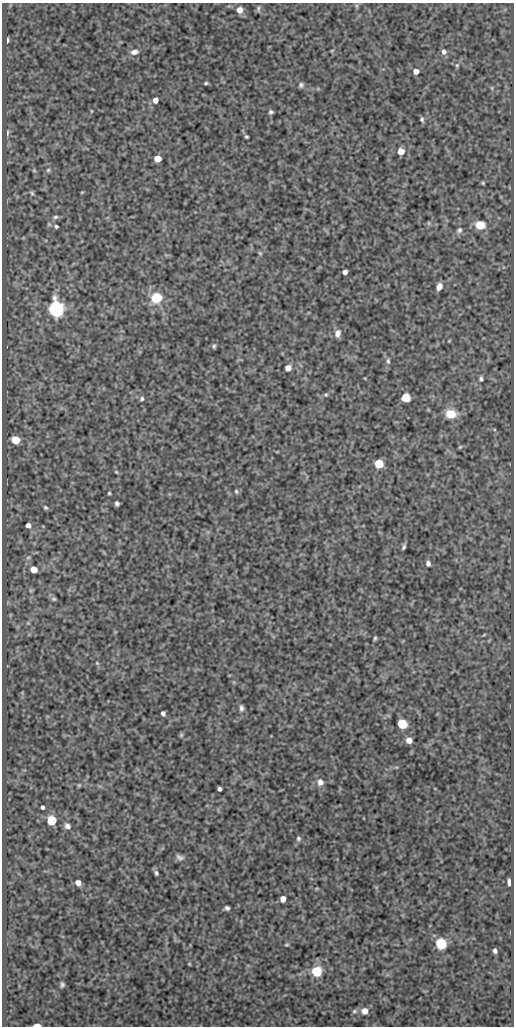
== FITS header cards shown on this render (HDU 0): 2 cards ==
NAXIS1  =                  512
NAXIS2  =                 1024

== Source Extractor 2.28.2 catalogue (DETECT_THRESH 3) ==
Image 512 x 1024 px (HDU 0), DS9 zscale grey, 1 PNG px = 1 image px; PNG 516 x 1028 px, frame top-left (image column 1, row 1024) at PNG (2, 3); no overlay
Background 81.9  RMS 0.5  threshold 1.5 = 3 sigma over >= 5 px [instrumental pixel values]
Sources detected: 89; all 89 listed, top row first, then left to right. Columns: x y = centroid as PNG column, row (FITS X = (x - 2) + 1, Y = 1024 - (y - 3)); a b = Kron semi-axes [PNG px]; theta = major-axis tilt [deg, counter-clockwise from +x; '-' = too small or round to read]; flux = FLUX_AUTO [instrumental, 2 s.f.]
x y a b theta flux
356 6 6 4 -89 50
258 9 8 4 88 56
239 10 6 6 - 290
8 40 5 2 - 48
332 50 5 3 - 32
134 52 10 6 10 170
444 52 7 7 - 130
457 65 7 5 88 69
416 71 5 5 - 210
206 83 4 3 - 47
301 85 6 6 - 82
492 88 6 4 -88 45
155 100 5 5 - 220
91 111 5 3 - 26
271 112 5 4 - 68
422 119 7 4 -79 75
8 132 10 4 78 74
246 137 4 3 - 48
401 151 6 6 - 410
158 159 5 5 - 510
34 170 5 5 - 39
48 170 6 5 - 63
483 183 4 4 - 41
82 192 5 3 - 26
32 193 7 5 -58 63
55 217 8 5 2 82
429 223 6 5 - 52
480 225 10 8 -8 540
56 226 5 4 - 56
459 230 8 7 - 100
260 253 6 5 - 53
345 272 4 4 - 130
439 287 7 5 66 210
156 298 12 11 - 760
56 309 7 6 - 15000
338 333 9 7 75 210
449 341 4 3 - 29
214 346 6 4 77 55
388 361 8 5 90 78
288 368 5 5 - 260
481 379 7 5 -83 85
326 395 6 5 - 50
406 397 6 5 - 1400
142 399 6 5 - 71
451 414 10 8 -5 680
15 440 6 5 - 950
460 447 5 4 - 42
379 464 5 5 - 1500
116 472 5 4 - 39
236 491 6 4 -75 52
109 493 3 3 - 43
117 504 5 4 - 90
46 507 6 5 - 56
28 525 5 5 - 120
404 547 6 4 70 67
28 557 8 4 8 54
428 563 7 6 - 100
34 570 5 5 - 440
54 599 7 5 -14 67
28 623 5 5 - 39
375 638 5 3 - 55
97 663 6 4 -45 38
241 708 9 6 -87 110
163 713 4 4 - 110
402 724 6 5 - 2900
181 735 6 5 - 45
409 740 5 5 - 310
320 782 8 8 - 210
79 785 6 5 - 42
219 789 4 4 - 92
43 807 4 3 - 73
51 820 6 5 - 2000
67 826 7 7 - 140
298 838 7 7 - 82
180 857 10 7 -19 120
156 873 7 5 -72 77
509 882 5 4 - 280
78 883 5 5 - 200
283 899 5 5 - 300
227 908 5 4 - 97
441 943 6 6 - 4000
287 945 5 3 - 41
495 951 5 4 - 89
189 964 4 4 - 32
317 971 6 6 - 3100
62 985 5 4 - 72
354 1011 6 5 - 60
365 1011 6 6 - 320
37 1025 6 2 0 420
At the frame edge (FLAGS 8, measured only in part): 1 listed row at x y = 37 1025